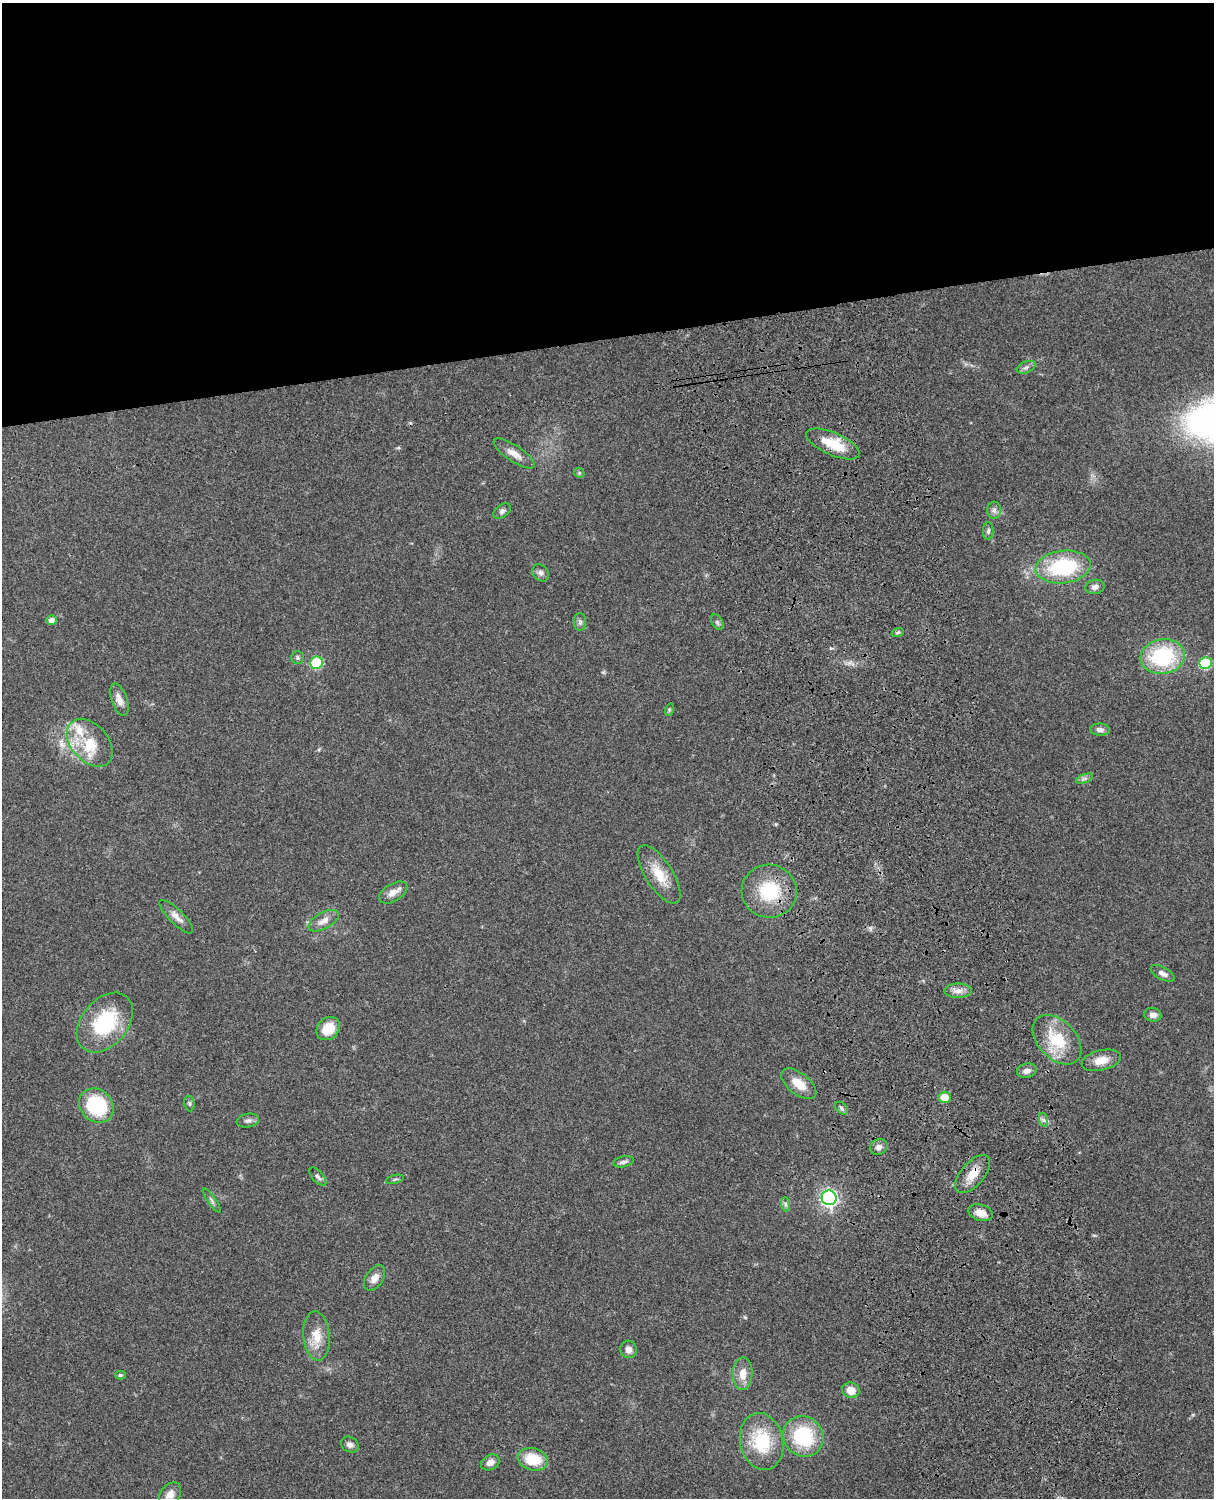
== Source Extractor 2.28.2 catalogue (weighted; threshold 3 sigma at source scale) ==
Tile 2 of 4 x 3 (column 2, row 1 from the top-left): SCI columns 1333-2544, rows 3268-4763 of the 5088 x 4927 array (HDU 1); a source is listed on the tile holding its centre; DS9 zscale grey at full resolution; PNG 1216 x 1500 px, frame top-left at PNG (2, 3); each listed source drawn as its Kron ellipse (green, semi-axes under 4 px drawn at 4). Shown black and unused: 23% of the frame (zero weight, under 3 of 4 exposures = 6% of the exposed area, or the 3 px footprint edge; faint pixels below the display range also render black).
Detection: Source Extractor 2.28.2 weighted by HDU 2 'WHT'; one run over the whole footprint, this tile lists its part. Background 0.0792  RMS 0.0058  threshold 0.0262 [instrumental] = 3 sigma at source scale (4.5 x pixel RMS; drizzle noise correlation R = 1.50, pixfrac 1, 0.05/0.05 arcsec/px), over >= 5 px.
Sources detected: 66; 2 inside a brighter listed object's ellipse — not listed separately; the other 64 listed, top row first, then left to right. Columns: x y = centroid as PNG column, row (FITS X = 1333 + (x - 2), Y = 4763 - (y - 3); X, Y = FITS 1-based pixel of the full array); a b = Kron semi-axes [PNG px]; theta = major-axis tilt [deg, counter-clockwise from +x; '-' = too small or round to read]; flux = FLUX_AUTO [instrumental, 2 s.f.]
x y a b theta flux
1026 367 10 5 21 1.7
833 444 29 11 -23 17
514 453 24 8 -34 5.5
579 473 5 4 - 0.77
994 510 8 7 - 2
502 511 10 6 36 1.8
988 531 8 5 87 1.4
1063 567 28 16 7 48
541 573 9 7 -46 2.1
1095 587 9 7 11 2.5
52 620 5 4 - 3.1
580 622 9 6 90 1.7
717 622 8 5 -61 1.2
898 632 6 4 19 0.83
297 657 6 6 - 1.1
1163 657 22 17 9 48
317 663 6 6 - 37
1205 663 6 6 - 34
119 700 17 7 -71 4.6
669 710 6 4 72 0.77
1100 729 10 6 -3 2.4
90 743 27 18 -48 18
1084 778 9 4 19 1.4
659 874 33 13 -57 13
769 891 27 26 - 29
393 892 15 8 31 4.8
176 917 22 7 -45 4.3
324 921 16 8 29 4.6
1163 973 13 6 -28 2.8
958 991 14 7 0 3.8
1153 1015 8 7 - 2.9
105 1023 34 23 50 41
328 1029 13 10 43 11
1057 1040 29 19 -46 24
1101 1060 20 10 13 7.8
1027 1071 10 7 15 2.8
799 1084 20 10 -39 9.6
944 1097 6 5 - 7.3
189 1103 8 5 -83 1.1
96 1106 18 16 -42 38
842 1108 7 5 -43 1.3
248 1120 11 6 10 2.2
1044 1120 7 4 -71 1.3
879 1147 9 7 23 2.7
624 1162 10 5 14 2.1
973 1174 23 11 49 9.2
318 1177 11 5 -49 1.8
395 1179 9 3 15 0.84
829 1198 7 7 - 200
212 1200 14 3 -55 1.5
785 1204 7 4 -89 1.3
981 1213 12 8 -17 5.5
375 1278 14 8 55 4.6
317 1336 25 13 -85 10
629 1349 9 8 - 3.5
743 1374 16 9 87 7.1
120 1375 5 4 - 1.1
851 1390 9 7 -16 6.8
803 1436 21 19 -44 39
762 1441 29 21 -77 29
350 1445 9 7 -29 2.7
533 1459 15 11 -15 17
490 1462 10 7 31 3.6
170 1494 13 9 52 3.9
Overlapping masked pixels (flux is a lower limit): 2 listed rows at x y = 833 444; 973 1174